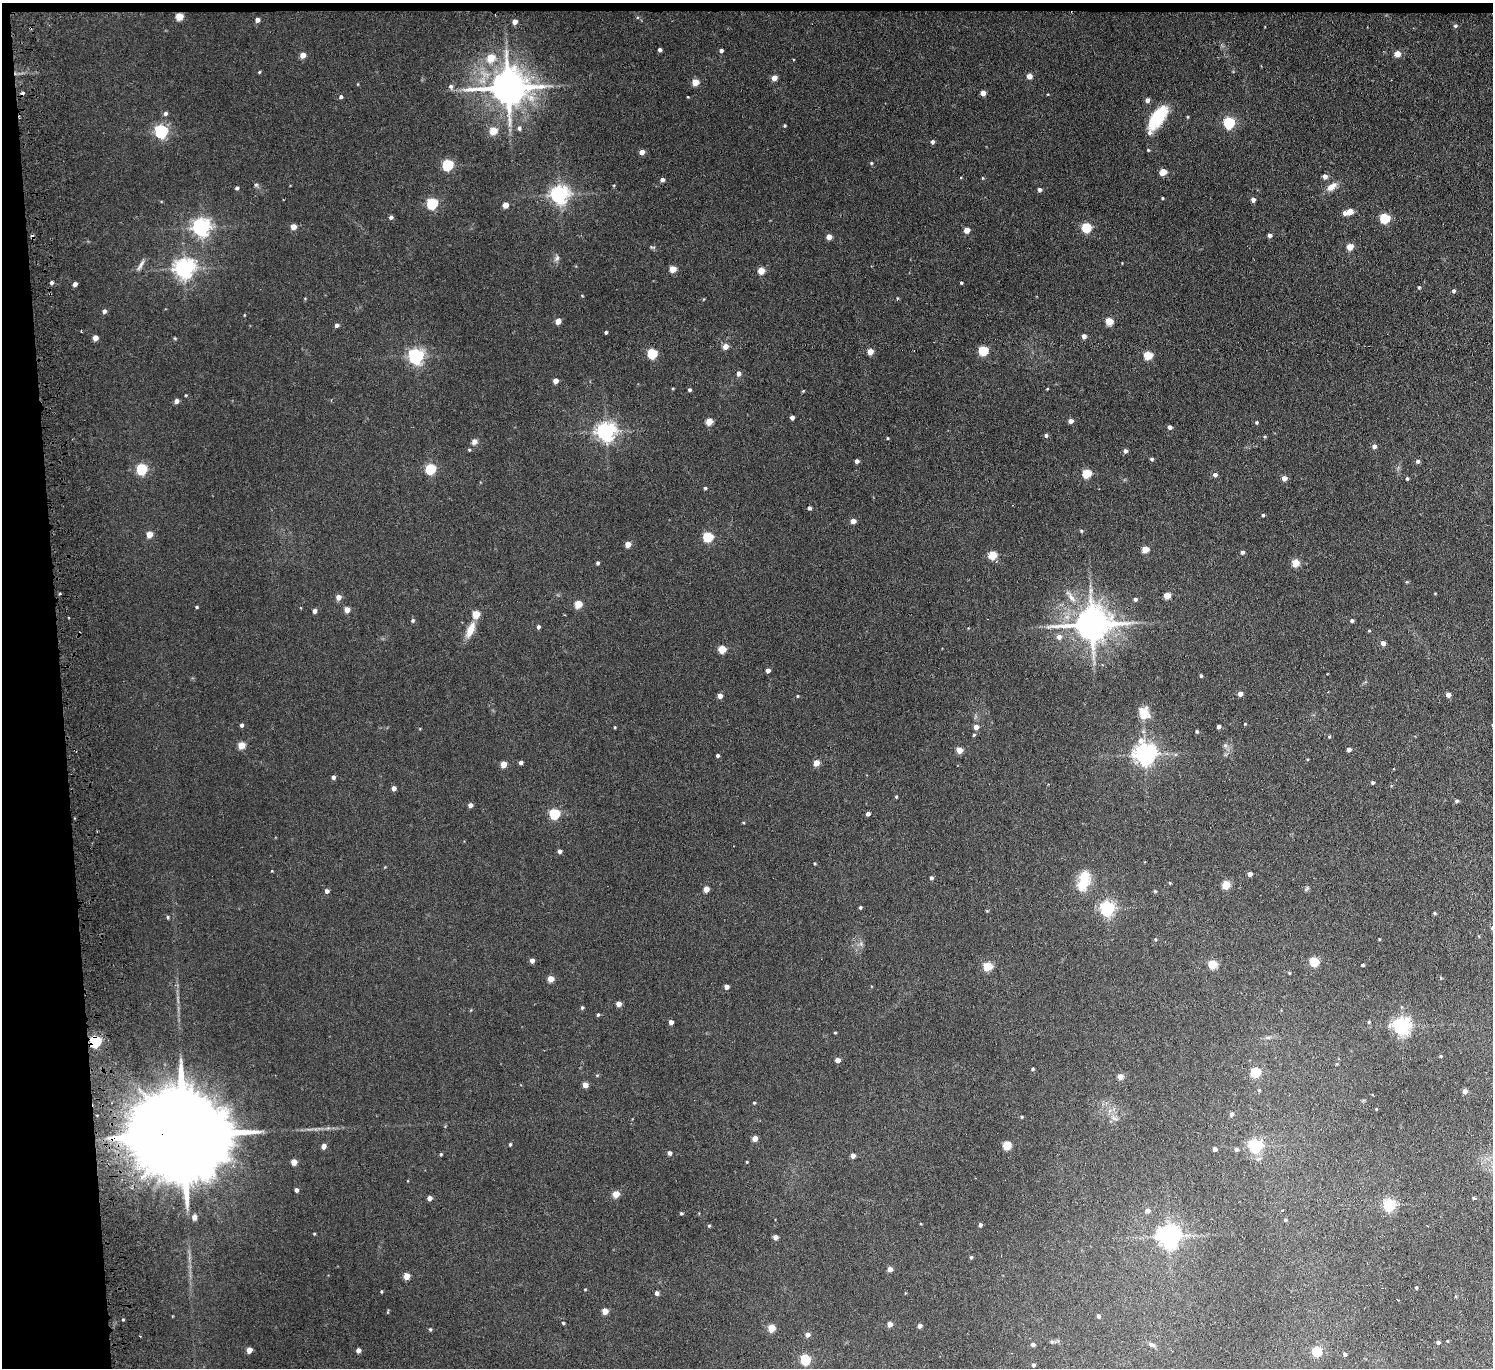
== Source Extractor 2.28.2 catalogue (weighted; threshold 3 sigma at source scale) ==
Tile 1 of 3 x 3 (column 1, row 1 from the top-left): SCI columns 52-1542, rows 2858-4223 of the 4545 x 4424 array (HDU 1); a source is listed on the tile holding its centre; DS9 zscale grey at full resolution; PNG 1495 x 1370 px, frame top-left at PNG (2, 3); no overlay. Shown black and unused: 5% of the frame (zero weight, under 3 of 6 exposures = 2% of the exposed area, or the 3 px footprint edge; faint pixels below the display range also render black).
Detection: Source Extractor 2.28.2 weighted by HDU 2 'WHT'; one run over the whole footprint, this tile lists its part. Background -0.0823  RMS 0.0079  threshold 0.0324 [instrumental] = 3 sigma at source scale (4.09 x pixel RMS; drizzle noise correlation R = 1.36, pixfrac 0.8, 0.05/0.05 arcsec/px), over >= 5 px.
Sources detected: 283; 2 cosmic-ray / hot-pixel residue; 1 long thin detection or spike segment (spike, bleed or trail) — not listed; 1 inside a brighter listed object's ellipse — not listed separately; the other 279 listed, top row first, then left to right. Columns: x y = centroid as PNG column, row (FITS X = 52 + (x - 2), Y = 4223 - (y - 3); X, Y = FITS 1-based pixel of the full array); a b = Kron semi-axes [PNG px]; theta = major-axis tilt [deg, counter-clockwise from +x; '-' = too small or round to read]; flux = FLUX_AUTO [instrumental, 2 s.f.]
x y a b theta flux
179 16 5 5 - 16
257 20 4 4 - 4.1
515 21 4 4 - 4.9
1455 26 5 5 - 1.4
660 50 4 4 - 2
721 51 4 4 - 2
1397 54 5 4 - 11
303 55 5 4 - 6.7
491 58 6 6 - 15
259 72 4 3 - 0.72
1029 76 4 4 - 6.1
774 78 4 4 - 6.5
695 82 5 4 - 14
451 86 6 5 - 2.1
508 87 11 10 - 2200
983 93 4 4 - 5.7
341 97 5 4 - 1.7
1147 100 5 4 - 3.3
165 113 5 4 - 2
1158 117 30 13 55 29
1188 117 5 3 - 0.66
1229 122 5 5 - 78
785 126 4 3 - 0.82
519 128 5 5 - 1.8
161 131 6 5 - 140
493 131 5 5 - 16
932 142 5 4 - 1.9
1148 150 4 4 - 0.7
642 152 4 4 - 5
871 163 4 4 - 0.77
448 165 5 5 - 70
1163 172 5 4 - 13
1325 176 4 4 - 4.9
983 178 4 4 - 0.73
662 180 4 4 - 2.4
256 185 6 5 - 1.3
1332 187 16 8 36 5.6
237 188 4 4 - 1.5
1040 190 4 4 - 2.2
559 194 7 6 - 320
1163 198 3 2 - 0.8
1253 200 4 4 - 3.6
432 203 5 5 - 70
505 205 4 4 - 8.3
1350 211 5 4 - 10
1345 213 4 4 - 4.6
391 217 4 4 - 2.2
1385 218 5 5 - 45
201 227 7 6 - 330
293 227 4 4 - 7.5
1086 227 5 5 - 45
967 230 4 4 - 7.6
1270 235 4 4 - 2.6
829 237 4 4 - 6.4
652 247 9 3 -17 1.1
1350 247 5 4 - 13
557 258 9 6 56 2.3
141 265 18 5 60 3.3
184 268 7 7 - 420
673 269 5 4 - 12
761 271 4 4 - 14
51 283 5 4 - 1.6
961 283 3 3 - 1.2
75 284 4 4 - 3.3
1419 287 4 3 - 0.98
1454 291 4 4 - 1.7
582 296 4 3 - 0.57
897 298 5 3 - 0.65
305 299 5 3 - 0.53
104 311 5 5 - 2
558 321 4 4 - 7.8
1109 321 5 5 - 17
337 325 4 4 - 2.2
606 332 3 3 - 1.3
1084 336 4 4 - 3.9
95 338 4 4 - 6.4
725 346 4 4 - 7.5
870 351 4 4 - 10
983 351 5 5 - 42
652 353 5 5 - 43
1148 355 5 5 - 27
416 356 6 6 - 220
739 373 5 5 - 3.2
556 381 4 4 - 5.9
1047 389 3 2 - 0.54
690 390 4 3 - 1.4
803 391 4 3 - 0.65
186 395 4 3 - 0.58
176 401 5 4 - 3.6
792 417 4 4 - 3
709 421 5 4 - 15
1071 421 4 4 - 3.8
1256 422 4 4 - 0.93
1170 427 4 4 - 3.1
606 431 6 6 - 370
1046 435 4 4 - 1.8
1265 437 5 3 - 0.68
887 438 3 3 - 0.65
474 442 7 6 - 3
1374 446 5 4 - 3.2
469 450 4 4 - 0.73
1125 451 4 4 - 2.4
1152 459 4 4 - 1.4
857 461 4 4 - 2.5
1418 461 5 4 - 2
142 469 6 5 - 62
431 469 5 5 - 57
1087 473 5 5 - 33
1215 475 4 4 - 2.8
1284 478 4 4 - 5.7
1407 478 4 3 - 1.2
705 488 4 4 - 0.88
809 508 4 4 - 2.2
1263 515 3 3 - 1
853 521 4 4 - 5.6
1081 531 5 4 - 1.1
149 534 5 4 - 9.5
708 537 5 5 - 43
628 544 4 4 - 8.3
1145 549 4 4 - 15
1242 552 4 4 - 2.3
992 555 5 5 - 23
598 563 4 3 - 1.5
1296 563 5 5 - 21
1167 595 4 4 - 14
338 597 5 5 - 5.2
1135 599 5 5 - 1.5
578 604 5 5 - 19
197 607 4 3 - 0.78
347 610 4 4 - 6.6
314 611 4 4 - 3
476 614 5 5 - 15
413 620 5 4 - 1.2
1352 620 4 4 - 1.5
1092 624 11 9 7 1800
538 627 4 4 - 1.7
470 630 20 8 66 9.5
1369 630 4 4 - 0.67
1059 637 6 6 - 4.2
1383 643 4 4 - 4.1
722 649 5 5 - 20
768 670 4 4 - 3.1
1201 676 4 3 - 1.1
1240 694 4 4 - 4.5
1448 695 4 4 - 4.4
720 696 4 4 - 4.6
797 696 4 3 - 0.66
1144 713 15 13 -71 11
1245 724 4 3 - 0.54
242 725 4 4 - 1.7
615 727 3 3 - 0.71
976 727 4 4 - 5
1219 727 4 4 - 3
1197 731 4 3 - 0.98
974 735 4 3 - 0.96
1329 736 4 3 - 0.82
241 745 5 4 - 15
1225 745 7 5 68 1.7
1349 749 4 4 - 3.5
959 750 4 4 - 10
1145 754 8 7 - 510
717 755 4 3 - 1.6
521 762 4 3 - 2.7
816 763 4 4 - 10
504 764 4 4 - 9.6
333 777 4 4 - 2.3
1373 782 3 3 - 1.5
394 788 4 4 - 3.5
896 797 4 3 - 0.93
1457 801 5 4 - 1.5
470 805 4 4 - 3.3
554 814 5 5 - 55
868 814 4 4 - 2.5
743 822 4 3 - 0.63
559 851 4 4 - 2.8
815 863 4 3 - 0.72
1250 874 4 4 - 3.4
931 878 4 4 - 1.5
1084 881 27 14 73 18
1170 883 4 3 - 0.58
1226 885 8 8 - 7.2
706 889 4 4 - 8.3
1307 889 8 4 50 1.3
327 891 4 4 - 2.5
1155 891 4 4 - 0.9
860 907 4 3 - 1.1
1107 908 6 6 - 180
987 911 4 4 - 0.61
1435 913 4 3 - 1
168 917 4 3 - 0.92
1155 939 4 3 - 0.7
1379 939 3 2 - 0.69
532 960 4 4 - 4.4
1314 962 5 5 - 38
1213 964 5 5 - 27
1363 965 3 3 - 1.1
988 966 5 5 - 29
1289 973 4 3 - 0.72
1441 978 4 3 - 0.72
551 979 4 4 - 9.6
726 987 4 4 - 4.6
619 1004 4 4 - 6.3
582 1008 5 4 - 1.1
598 1015 5 4 - 0.95
671 1022 4 4 - 3.9
1369 1022 4 3 - 1.1
1401 1026 6 6 - 290
835 1033 3 3 - 0.67
1268 1037 7 4 0 1.4
95 1041 5 5 - 92
1441 1056 4 4 - 0.73
838 1060 4 4 - 5.7
1032 1069 4 4 - 1.3
1256 1072 5 5 - 50
1120 1077 4 4 - 7.6
585 1085 4 4 - 6
1259 1090 4 4 - 0.93
1465 1091 5 4 - 4
754 1103 4 3 - 0.77
1376 1109 3 3 - 0.51
1231 1114 5 4 - 2.3
1022 1117 4 3 - 0.92
1114 1118 10 5 -27 2.3
184 1135 34 19 -2 25000
755 1138 4 4 - 7
510 1144 4 3 - 0.92
1007 1145 5 5 - 25
324 1146 4 4 - 4.5
1255 1146 6 5 - 130
1215 1149 4 4 - 3.1
1236 1149 4 4 - 1.8
669 1153 4 4 - 2.6
441 1154 4 3 - 0.84
853 1155 4 4 - 4.6
294 1162 4 4 - 8.6
747 1162 3 3 - 0.63
296 1190 4 3 - 2.5
616 1194 4 4 - 13
429 1198 4 4 - 4.4
1474 1198 3 3 - 1.5
1389 1205 5 5 - 86
1148 1210 5 5 - 3.5
1282 1211 4 3 - 0.59
681 1213 4 3 - 1.1
194 1217 7 6 - 2.7
1285 1220 4 4 - 0.9
921 1224 4 2 - 0.49
980 1225 4 3 - 2.1
709 1226 4 4 - 0.86
314 1234 3 3 - 0.67
1169 1236 7 7 - 570
776 1237 4 4 - 4.2
971 1257 4 4 - 1.1
890 1269 4 4 - 5.5
406 1276 4 4 - 10
1416 1287 3 3 - 0.95
585 1289 4 3 - 0.55
381 1291 4 3 - 0.8
657 1293 4 4 - 2.8
1398 1300 2 2 - 0.39
605 1311 4 4 - 9.6
1098 1316 4 3 - 2.4
123 1320 4 3 - 0.67
563 1323 3 3 - 0.85
890 1324 4 4 - 6.7
920 1326 4 4 - 3.5
771 1328 5 4 - 19
430 1329 5 4 - 0.92
808 1334 4 4 - 4.1
1052 1342 5 5 - 1.2
1438 1342 4 4 - 1.5
1033 1344 4 4 - 3.1
1152 1345 8 6 -18 2.2
249 1350 4 4 - 7.8
358 1350 4 4 - 4
1317 1351 5 5 - 43
1345 1354 4 4 - 1.8
805 1359 5 5 - 50
1033 1365 4 4 - 1.4
Overlapping masked pixels (flux is a lower limit): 3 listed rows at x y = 179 16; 95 1041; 184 1135